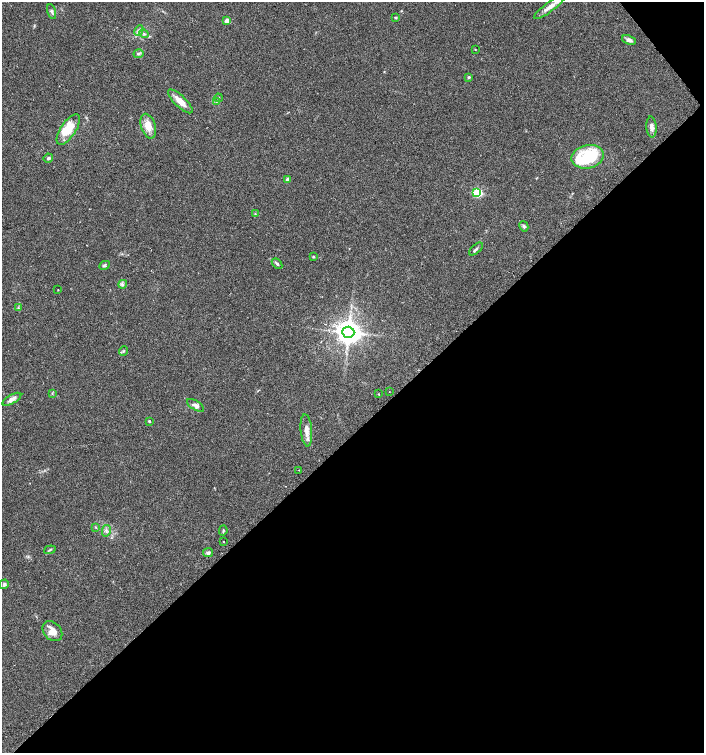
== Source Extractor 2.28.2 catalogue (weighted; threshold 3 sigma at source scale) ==
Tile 12 of 4 x 4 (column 4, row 3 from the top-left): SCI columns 4381-5784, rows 1534-3035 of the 6015 x 6062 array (HDU 1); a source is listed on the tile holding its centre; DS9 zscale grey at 2 x 2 block average (1 PNG px = mean of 2 x 2 image px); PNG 706 x 755 px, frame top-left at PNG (2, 2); each listed source drawn as its Kron ellipse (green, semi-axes under 4 px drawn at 4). Shown black and unused: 43% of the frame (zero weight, under 2 of 3 exposures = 2% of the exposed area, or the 3 px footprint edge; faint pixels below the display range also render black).
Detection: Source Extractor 2.28.2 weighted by HDU 2 'WHT'; one run over the whole footprint, this tile lists its part. Background 0.0686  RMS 0.0087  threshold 0.0392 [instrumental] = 3 sigma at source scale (4.5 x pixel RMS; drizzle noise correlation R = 1.50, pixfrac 1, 0.0396/0.0396 arcsec/px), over >= 5 px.
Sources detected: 53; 1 inside a brighter object's white glare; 1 cosmic-ray / hot-pixel residue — neither listed nor drawn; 4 inside a brighter listed object's ellipse — not listed separately; the other 47 listed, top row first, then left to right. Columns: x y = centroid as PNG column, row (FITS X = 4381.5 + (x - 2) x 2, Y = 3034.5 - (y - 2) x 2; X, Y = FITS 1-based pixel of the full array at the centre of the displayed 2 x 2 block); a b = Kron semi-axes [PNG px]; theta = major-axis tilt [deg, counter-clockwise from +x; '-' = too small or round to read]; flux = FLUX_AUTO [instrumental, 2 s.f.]
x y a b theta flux
549 7 18 5 36 15
52 12 8 3 -73 3.7
396 17 3 3 - 2.3
227 21 3 3 - 26
139 31 5 3 - 4.2
144 34 5 3 - 3.2
629 40 7 4 -21 8.2
475 49 2 2 - 1.3
138 54 5 4 - 4.2
469 77 3 3 - 2.8
219 98 4 3 - 2
180 101 16 5 -44 23
216 101 4 3 - 2.8
148 126 13 7 -72 23
652 127 10 5 -85 9.8
68 129 18 7 57 33
588 157 16 11 12 110
48 158 5 4 - 4.2
288 180 3 3 - 8
477 193 4 3 - 150
255 214 3 2 - 1.2
524 226 5 4 - 3.7
476 249 8 3 42 4.3
313 257 3 3 - 1.8
277 264 6 3 -48 3.4
104 265 5 4 - 3.7
123 284 4 4 - 3.7
58 290 2 2 - 2.2
18 308 4 2 - 1.8
348 332 6 5 - 2300
123 351 5 3 - 2.2
389 392 2 2 - 0.75
52 393 3 2 - 1.4
379 394 2 2 - 0.94
12 399 10 4 29 10
196 405 10 4 -32 8.5
149 421 2 2 - 3
306 430 16 5 -85 15
299 470 2 2 - 0.65
96 527 3 2 - 1.4
223 530 5 2 - 2.1
106 531 6 3 77 4.2
223 542 2 2 - 5.3
50 550 6 2 19 2.5
208 553 5 4 - 4.8
4 584 5 4 - 5.3
52 631 11 8 -45 21